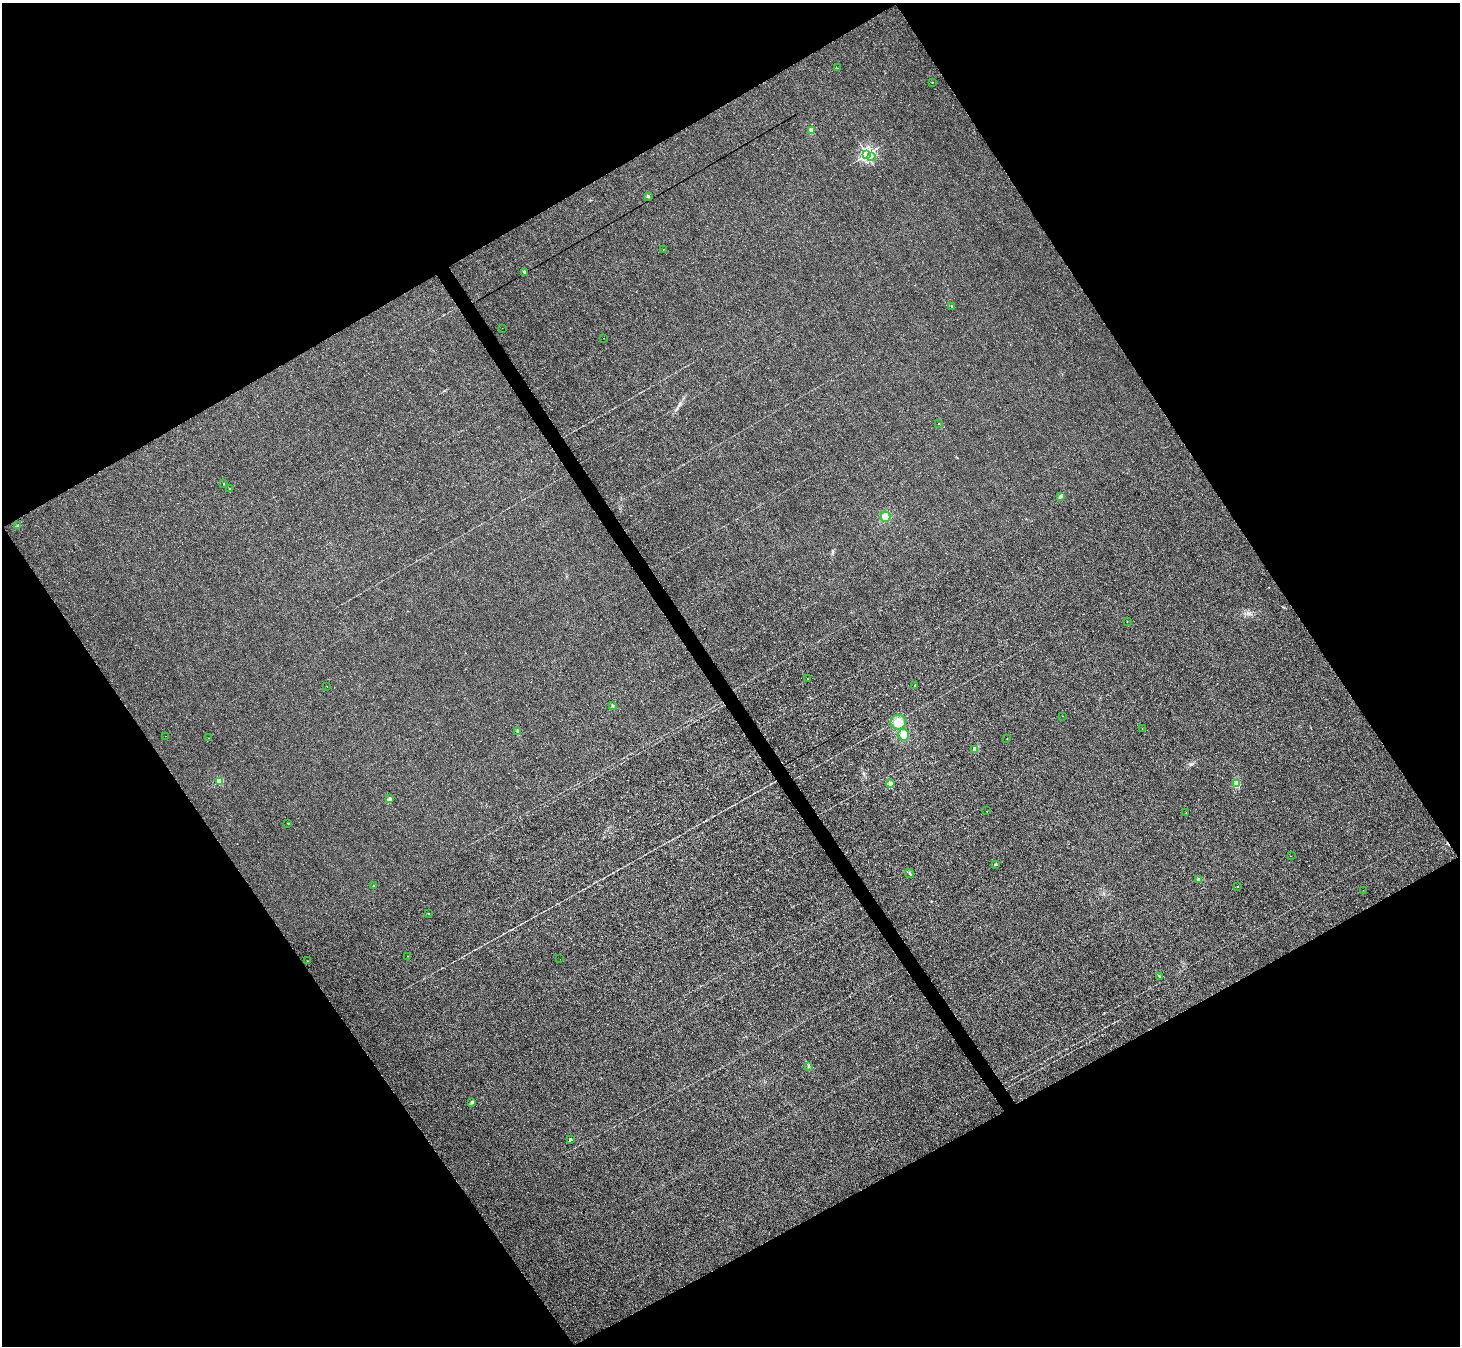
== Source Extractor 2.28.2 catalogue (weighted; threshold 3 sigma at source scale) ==
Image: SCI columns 3-5832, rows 293-5668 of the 5832 x 5824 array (HDU 1 of 3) = the unmasked area's bounding box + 8 px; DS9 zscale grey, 4 x 4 block average (1 PNG px = mean of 4 x 4 image px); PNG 1462 x 1348 px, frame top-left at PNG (2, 3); each listed source drawn as its Kron ellipse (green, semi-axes under 4 px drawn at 4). Shown black and unused: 48% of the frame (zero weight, under 3 of 4 exposures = <1% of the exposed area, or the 3 px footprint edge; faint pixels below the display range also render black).
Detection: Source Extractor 2.28.2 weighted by HDU 2 'WHT'. Background 6.02e-04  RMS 0.0023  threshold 0.0104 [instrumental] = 3 sigma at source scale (4.5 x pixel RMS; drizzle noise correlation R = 1.50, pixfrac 1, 0.05/0.05 arcsec/px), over >= 5 px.
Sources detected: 53; all 53 listed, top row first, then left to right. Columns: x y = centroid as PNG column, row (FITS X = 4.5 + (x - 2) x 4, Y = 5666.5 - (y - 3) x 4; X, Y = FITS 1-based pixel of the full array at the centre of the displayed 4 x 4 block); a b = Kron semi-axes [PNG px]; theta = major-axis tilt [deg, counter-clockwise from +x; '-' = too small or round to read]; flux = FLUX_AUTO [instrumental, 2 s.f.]
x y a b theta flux
837 68 2 2 - 0.41
932 82 2 2 - 0.84
811 130 3 3 - 3.6
867 154 3 2 - 380
872 156 2 2 - 1.2
648 196 2 2 - 7.3
663 249 2 2 - 0.57
525 272 2 2 - 14
952 307 2 2 - 0.6
502 328 2 2 - 0.23
603 338 2 2 - 0.22
939 424 2 2 - 1.5
224 484 2 2 - 2
230 488 2 2 - 0.72
1061 496 3 2 - 2.3
886 517 5 5 - 9.4
18 526 3 2 - 1.1
1127 621 2 2 - 0.63
808 679 2 2 - 0.34
915 685 2 2 - 1
327 686 2 2 - 0.3
613 706 3 2 - 1.5
1063 716 2 2 - 0.42
898 722 7 7 - 15
1142 728 2 2 - 0.33
517 731 4 2 - 2.3
903 735 6 5 - 9
166 736 2 2 - 0.23
209 738 2 2 - 0.61
1007 738 2 2 - 0.78
975 749 4 3 - 2.5
220 781 2 2 - 59
890 784 4 4 - 4.1
1236 784 4 4 - 3.5
390 799 2 2 - 13
986 811 2 2 - 0.27
1186 813 2 2 - 0.78
288 823 2 2 - 1.9
1291 856 2 2 - 0.18
995 864 3 2 - 1.2
910 874 5 2 - 1.7
1198 880 3 3 - 2.1
373 886 2 2 - 2.4
1238 887 2 2 - 0.9
1363 890 2 2 - 0.16
428 913 2 2 - 1.2
408 956 2 2 - 0.51
560 959 2 2 - 0.31
307 961 2 2 - 0.39
1159 976 2 2 - 4.1
809 1066 2 2 - 0.67
472 1102 2 2 - 11
570 1139 2 2 - 9.5
Diffuse or blended objects may show on this block-average render without a row.